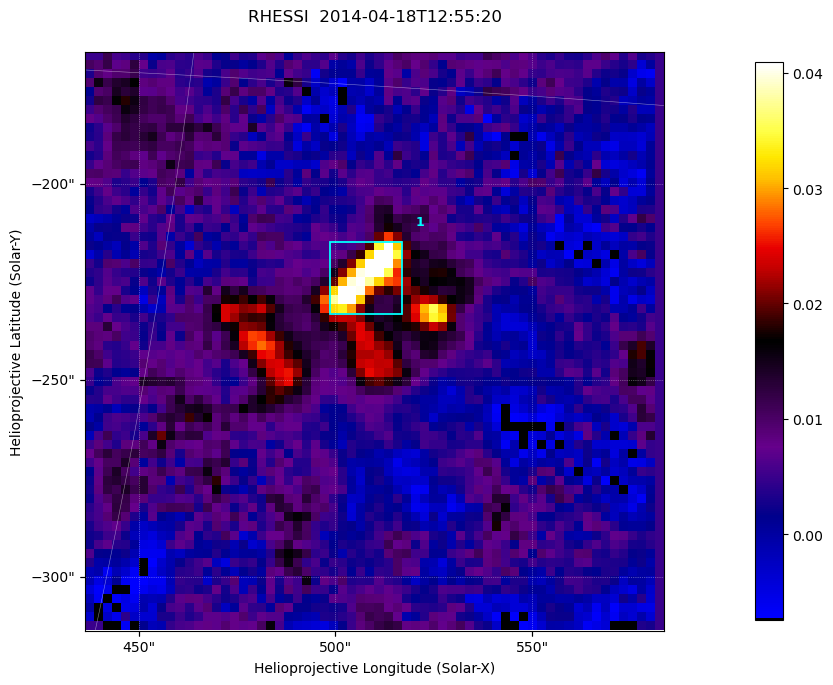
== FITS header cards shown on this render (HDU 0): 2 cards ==
TELESCOP= 'RHESSI  '           / Name of the Telescope or Mission
DATE_OBS= '2014-04-18T12:55:20.000' / nominal U.T. date when integration of this

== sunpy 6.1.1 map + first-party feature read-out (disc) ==
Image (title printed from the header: RHESSI  2014-04-18T12:55:20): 64 x 64 px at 2.3 arcsec/px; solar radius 955 arcsec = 415 px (partial field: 0.8% of the solar disc is inside the frame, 100% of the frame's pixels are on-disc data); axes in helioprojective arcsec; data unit not stated in the header (colour bar unlabelled)
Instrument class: DISC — disc imager (sunpy class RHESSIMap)
Bright regions (active regions / flare kernels): reference = the on-disc median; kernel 3 px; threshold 5 sigma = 0.0208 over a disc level ~0.0044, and >= 1.15x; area >= 9 px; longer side >= 3 px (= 6.9 arcsec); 1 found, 1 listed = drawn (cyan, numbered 1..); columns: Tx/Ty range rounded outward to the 5 arcsec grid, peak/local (2 s.f.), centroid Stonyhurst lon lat
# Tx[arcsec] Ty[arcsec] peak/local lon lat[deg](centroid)
1 495..520 -235..-215 9.6 +34 -18